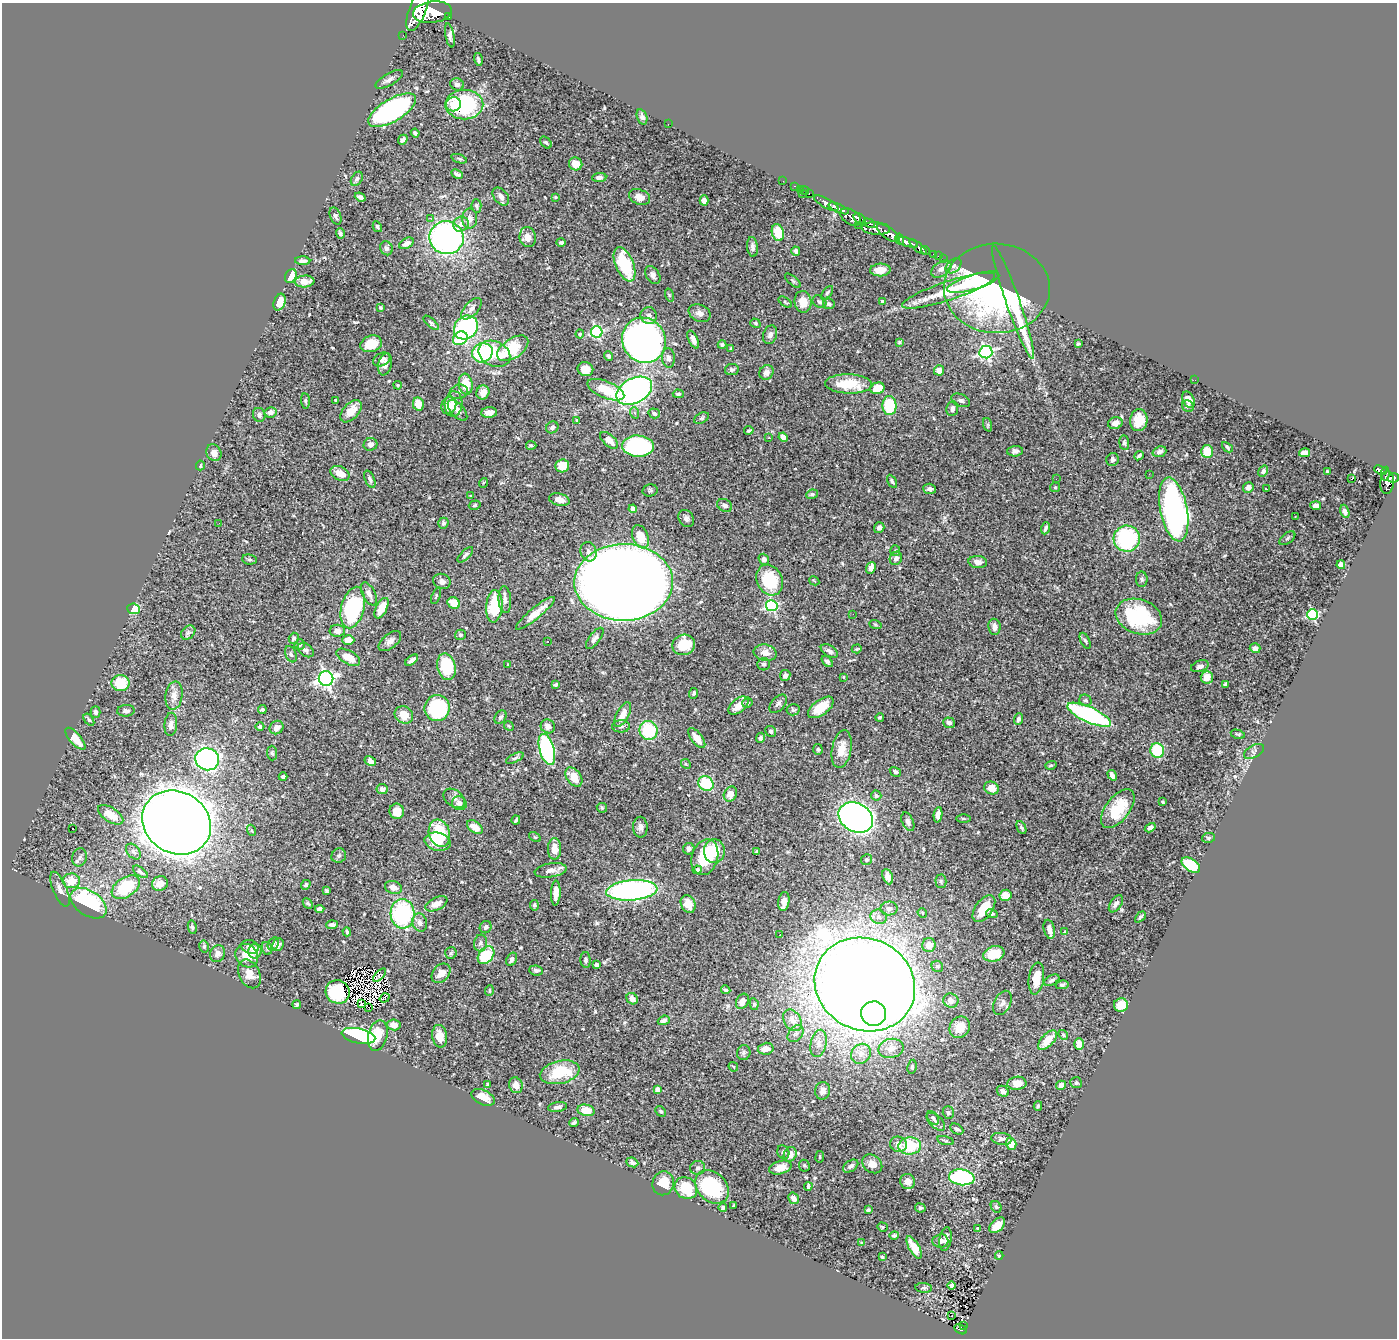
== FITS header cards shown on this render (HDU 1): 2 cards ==
NAXIS1  =                 1395
NAXIS2  =                 1336

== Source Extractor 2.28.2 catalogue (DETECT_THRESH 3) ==
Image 1395 x 1336 px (HDU 1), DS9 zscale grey, 1 PNG px = 1 image px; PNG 1399 x 1340 px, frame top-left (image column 1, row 1336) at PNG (2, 3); each listed source drawn as its Kron ellipse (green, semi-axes under 4 px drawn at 4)
Background 1.17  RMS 0.026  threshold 0.0771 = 3 sigma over >= 5 px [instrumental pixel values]
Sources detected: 544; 3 with non-positive FLUX_AUTO (blend fragments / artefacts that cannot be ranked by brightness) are neither listed nor drawn; of the other 541, the 500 brightest by FLUX_AUTO listed and drawn (41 fainter detections omitted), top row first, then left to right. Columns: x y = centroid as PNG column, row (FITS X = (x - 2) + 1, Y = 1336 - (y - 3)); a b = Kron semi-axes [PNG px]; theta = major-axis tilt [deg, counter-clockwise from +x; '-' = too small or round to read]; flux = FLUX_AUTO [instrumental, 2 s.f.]
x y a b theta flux
418 10 22 8 69 7800
432 12 19 10 7 9000
448 17 3 3 - 100
403 35 2 2 - 9.5
450 35 12 4 -78 7.1
478 59 6 3 -74 3.3
389 79 15 6 30 7.6
457 84 7 6 - 5.6
453 104 7 7 - 15
464 105 19 14 1 180
392 110 27 11 30 400
642 117 8 5 -72 5.5
668 124 2 2 - 9.3
415 133 4 3 - 3.4
403 140 5 3 - 4.1
546 142 7 4 -47 3
459 159 8 4 -19 2.9
576 164 7 6 - 19
457 174 6 4 -27 5.5
599 177 7 4 6 6
357 179 8 5 58 4.9
783 181 2 2 - 13
794 186 3 2 - 31
800 189 2 2 - 19
804 191 5 3 - 23
803 194 3 2 - 44
809 194 3 2 - 32
501 196 10 6 -51 9.8
360 197 5 4 - 5.7
555 197 4 3 - 1.9
639 197 11 7 -21 15
704 200 5 4 - 8.2
826 203 13 5 -29 1900
476 206 7 5 -87 2.9
839 208 11 4 -24 2800
336 216 9 5 -68 4.3
851 217 11 7 -34 1300
430 218 2 2 - 36
470 219 10 7 90 12
860 219 7 4 -40 1300
869 223 6 3 -27 600
461 224 8 7 - 11
858 225 2 2 - 27
377 227 5 3 - 2.8
876 229 14 6 -3 1900
778 233 9 6 -74 39
888 233 13 5 -35 4800
340 234 5 3 - 4.2
528 237 10 8 -82 13
446 238 17 16 - 510
900 239 5 3 - 620
561 242 5 4 - 3.2
907 242 11 4 -18 2100
406 243 8 5 29 8.7
752 247 10 5 -85 6
918 247 10 4 -39 400
386 248 7 6 - 5.1
796 251 5 3 - 3.8
925 251 4 3 - 310
934 255 4 3 - 90
938 256 2 2 - 13
943 259 2 2 - 17
303 261 8 3 -1 4.8
625 264 18 9 -67 100
954 266 9 6 41 5.5
941 269 11 7 35 9.4
880 270 10 6 2 17
653 275 10 6 -57 7
291 276 7 5 61 22
304 281 10 6 5 17
793 281 10 3 -41 2.8
973 282 27 7 17 100
997 288 53 45 -1 450
949 291 49 9 18 62
827 293 8 4 54 2.7
669 295 7 4 -72 2.5
882 301 3 3 - 4.5
280 302 9 5 70 21
785 302 8 3 -36 2.3
803 302 11 8 -82 23
819 302 7 6 - 4.1
1013 302 60 7 -71 110
829 304 6 5 - 5
381 308 3 3 - 2.3
471 309 13 6 48 9.7
700 313 11 8 -23 9.6
649 316 8 8 - 7.1
431 323 9 4 -42 3.5
755 323 5 4 - 2.8
466 327 13 11 43 310
597 332 6 5 - 260
580 334 4 4 - 2.5
770 335 9 6 71 8.6
460 338 8 6 36 93
644 340 23 21 -58 1400
693 340 9 4 -66 10
899 342 4 4 - 2.9
371 344 11 8 19 36
1078 344 3 3 - 2.5
722 345 4 4 - 3
513 348 18 9 35 70
731 348 3 3 - 2
986 352 6 6 - 350
482 353 10 9 - 150
494 354 17 12 -24 34
609 356 5 4 - 4.1
668 358 9 6 -85 7.3
382 360 9 6 28 6.9
385 364 11 6 76 10
585 369 8 7 - 22
732 370 7 5 10 5
939 370 5 5 - 17
766 372 8 6 48 7.7
1195 380 2 2 - 2.8
466 384 10 7 -82 40
849 384 23 9 -2 53
398 385 4 3 - 2
877 388 7 5 15 34
606 390 20 8 -23 42
634 391 19 12 27 600
459 392 9 7 15 6.8
483 392 7 6 - 19
678 394 6 4 -3 3.7
336 400 3 3 - 2.2
961 400 10 6 -22 5.5
1189 400 9 5 -66 14
305 401 7 4 -84 3.2
418 404 7 5 -78 23
454 404 13 9 87 18
449 406 9 7 68 28
889 406 9 7 -87 100
1188 406 6 5 - 5.4
952 409 7 6 - 7.8
458 410 13 6 -49 8.5
351 411 13 7 48 20
270 412 6 5 - 7.5
489 413 8 5 3 16
635 413 6 4 -70 2.6
654 413 6 5 - 5.8
259 415 7 6 - 5.8
701 418 8 5 26 3.1
577 420 4 4 - 1.9
1139 420 11 8 82 27
1115 423 7 6 - 11
988 425 7 4 -72 2.6
552 427 6 5 - 4.3
749 430 4 3 - 3.1
783 437 5 4 - 10
769 438 3 3 - 4.3
609 440 11 5 -42 17
1124 443 7 5 -82 3.8
370 444 7 6 - 9
531 445 5 4 - 3.2
638 446 16 10 -3 250
1227 447 6 3 -43 2.9
1015 451 8 5 4 6.1
1207 451 6 6 - 38
1159 452 7 5 20 5.9
214 453 8 7 - 12
1304 453 5 4 - 12
1139 456 5 3 - 4.3
1112 459 6 6 - 4.7
200 465 5 3 - 2.2
562 466 7 6 - 25
1380 470 6 3 -23 250
1263 471 6 4 54 6.2
1327 472 3 3 - 2.2
340 473 10 7 -27 20
1149 474 2 2 - 3.1
1385 474 7 4 82 340
1393 478 5 4 - 540
370 479 9 5 -67 4.9
1056 479 2 2 - 4.9
1351 479 3 3 - 78
892 481 7 3 -61 3.2
1387 482 11 7 87 860
483 483 5 3 - 1.8
1055 487 5 4 - 2
1248 487 5 5 - 7.8
930 489 6 5 - 5.7
1267 489 3 2 - 1.8
650 490 7 6 - 3.6
812 494 6 4 10 3.9
471 496 3 2 - 1.8
559 500 10 6 -13 13
475 505 6 4 16 2.6
725 505 8 6 -30 5.8
1316 506 5 4 - 8.8
633 509 4 4 - 13
1174 509 32 13 -79 750
1345 511 7 4 -71 8
1295 516 3 2 - 2.1
686 519 9 7 -58 6.3
219 523 3 2 - 3.4
443 523 5 5 - 3.5
879 528 6 5 - 5.5
1045 528 6 3 69 4.4
640 537 12 7 -68 39
1287 538 9 5 38 3.5
1127 539 13 13 - 160
895 551 5 5 - 2.9
589 552 10 8 -72 7.9
465 555 10 4 46 3.8
896 558 7 6 - 7.6
249 559 7 5 -6 3
764 559 6 5 - 5.5
978 562 9 6 -7 9.1
1341 565 4 4 - 26
871 568 6 4 68 12
1142 579 8 5 -89 3.5
770 580 16 12 -64 87
442 581 9 7 -24 7.5
814 581 5 3 - 1.8
624 582 49 38 1 6300
369 594 12 6 -64 10
436 596 9 3 67 2.1
505 600 13 6 -85 8.6
454 603 6 5 - 27
494 606 16 8 86 79
772 606 6 5 - 210
353 608 21 11 76 210
381 608 11 5 62 37
134 609 6 5 - 47
535 613 25 5 40 24
853 614 2 2 - 6
1313 614 5 5 - 200
1139 617 24 17 -19 150
875 624 6 4 -19 2.2
994 627 8 6 -82 9.6
337 631 8 6 1 8.9
188 633 8 6 43 4.7
460 635 5 5 - 2.9
294 638 6 5 - 3.6
595 638 12 5 53 5.9
348 640 6 5 - 21
390 641 13 7 39 9.8
1085 641 8 4 -65 3.4
547 642 3 2 - 3.8
300 644 5 5 - 3.6
684 645 11 10 - 55
1255 648 5 5 - 9.5
857 649 5 4 - 1.9
306 650 9 6 -36 5.5
829 651 9 5 -31 6.5
765 653 11 8 -12 17
291 654 8 5 -68 4.1
348 657 13 6 -29 29
412 660 7 3 37 6.4
827 661 7 4 -45 4.1
764 664 6 6 - 4.7
508 665 3 3 - 2
1200 666 9 5 21 6.7
446 667 13 9 -78 83
785 675 5 5 - 5.3
843 677 3 2 - 2.1
1207 677 6 6 - 20
326 679 7 7 - 620
121 683 9 8 - 60
556 684 4 3 - 2.4
1226 684 4 3 - 8.1
694 693 5 4 - 2.8
174 696 14 8 81 15
1085 700 6 5 - 3.6
747 703 5 4 - 3.2
778 704 11 6 47 5.5
739 706 12 6 40 18
821 707 15 7 37 33
437 708 13 12 - 160
262 709 4 3 - 3.3
793 710 6 5 - 3.8
126 711 9 6 4 5.9
95 712 6 5 - 3.4
404 715 9 8 - 26
623 715 14 6 63 19
1089 715 23 7 -24 280
501 717 7 5 58 4.2
880 717 4 4 - 2.6
1018 719 5 4 - 4.8
89 720 7 3 -54 2.3
949 723 6 5 - 5.7
171 724 11 6 85 8.8
509 726 5 4 - 1.8
548 726 7 6 - 9.7
621 726 9 6 0 4.9
260 727 4 4 - 5.4
277 727 7 6 - 11
649 730 9 9 - 88
771 731 6 5 - 4
1238 734 7 3 -14 2.2
697 738 12 5 -52 25
760 738 5 4 - 4.1
75 739 14 5 -48 30
547 749 16 7 -74 300
818 749 5 5 - 3.2
842 749 19 9 79 27
1157 750 7 7 - 71
1254 751 11 6 30 4.8
272 753 7 5 -88 3.6
515 758 9 4 25 3.6
207 759 12 11 - 520
370 761 6 4 -30 6.3
686 764 5 4 - 2.2
1051 765 6 4 17 2.3
895 772 6 4 -32 3.8
1112 775 6 4 -57 8.4
283 777 4 4 - 4.3
574 777 11 7 -54 27
706 784 8 7 - 66
991 788 7 6 - 20
382 789 5 5 - 7.6
730 794 8 6 62 15
876 795 5 5 - 5.2
454 798 12 8 -37 9
1163 802 3 3 - 2.1
459 803 7 6 - 8.2
602 808 5 5 - 2.4
1118 809 22 12 52 62
397 811 7 7 - 21
111 815 14 7 -33 27
938 815 7 4 83 7.8
856 817 18 14 -30 1300
963 818 7 3 0 2.5
516 820 4 2 - 2.3
908 822 10 5 -66 6.1
176 823 35 30 -32 5800
475 827 9 5 -36 20
640 827 10 7 -89 7.1
1021 828 7 4 -64 3.4
1150 828 6 4 31 5.6
73 829 3 2 - 5.6
251 830 6 3 -71 2.6
439 833 14 10 -71 89
535 837 6 4 -33 2.3
1208 838 6 5 - 3.1
437 842 13 9 -13 29
555 849 10 6 89 20
689 849 6 5 - 5.1
714 851 12 10 87 44
757 851 3 3 - 2.5
133 852 9 6 -49 4.8
339 856 7 7 - 4.6
80 857 9 7 76 5.9
705 857 18 13 74 71
866 860 5 5 - 4.6
1191 865 10 6 -35 96
551 870 16 7 9 12
697 870 4 4 - 7.7
140 872 8 4 -37 4.2
888 877 8 5 -68 9.1
71 881 9 7 -2 32
941 881 7 5 -89 2.9
160 884 8 7 - 13
306 885 5 4 - 3
126 887 15 9 34 96
393 887 9 6 -20 10
60 889 19 7 -67 11
632 890 26 10 5 480
326 891 4 3 - 2.1
556 893 12 4 87 15
1006 895 6 5 - 22
784 901 9 5 81 10
88 903 20 12 -34 190
308 903 6 4 -46 2.7
436 904 12 6 26 17
688 904 9 7 -63 23
1116 904 10 5 55 7.6
534 905 5 4 - 3.2
319 909 5 4 - 7.5
889 909 8 7 - 6
984 909 15 8 54 37
922 913 5 4 - 2.3
402 914 15 12 -86 180
992 914 6 4 -22 3.1
878 917 8 7 - 7.4
1140 917 6 3 46 4.5
420 923 9 7 -71 8.3
332 925 6 3 3 5.3
192 927 7 4 -79 3.1
486 927 6 5 - 5.1
1049 929 10 5 -77 12
347 932 4 3 - 3
1065 932 4 4 - 1.8
780 935 2 2 - 2.9
481 943 8 6 81 5
273 944 7 5 58 3
278 945 6 5 - 4.1
929 945 7 6 - 17
204 946 6 4 -76 3.3
250 947 9 6 -19 11
267 948 6 5 - 2.6
255 951 7 6 - 15
451 953 6 5 - 2.7
217 954 8 7 - 8.2
994 954 11 7 17 41
486 955 10 7 51 75
247 956 12 10 -53 28
512 959 7 5 61 7
586 960 8 5 -87 5
596 965 4 4 - 6.3
937 966 6 5 - 3.6
536 970 7 5 -7 3.9
441 973 11 8 48 18
249 974 15 10 -63 18
380 975 8 3 47 1.9
1036 978 16 7 82 26
1052 980 8 5 29 3.9
865 984 51 46 -27 6600
1062 985 6 4 11 3.2
489 990 5 3 - 2.2
726 990 5 3 - 2.9
338 992 12 11 - 69
385 998 5 2 - 2.1
632 999 6 5 - 11
951 1000 7 7 - 11
742 1001 8 6 60 13
1002 1003 13 8 63 7.3
361 1004 3 2 - 2.6
754 1004 6 4 -79 2.8
297 1005 4 3 - 2.3
1121 1005 7 6 - 25
369 1007 2 2 - 6
874 1014 12 12 - 230
664 1020 6 4 22 5.4
792 1020 11 8 -58 15
394 1025 7 5 -10 13
960 1027 11 9 59 26
796 1034 9 6 49 6.9
1063 1035 5 4 - 2.1
358 1036 17 7 -12 360
378 1036 16 9 77 39
440 1036 11 7 -81 20
1047 1040 12 6 47 23
819 1043 14 7 78 13
1079 1044 5 5 - 21
891 1048 13 9 13 15
766 1049 8 6 12 13
744 1053 7 6 - 4
861 1054 11 9 50 13
733 1067 5 3 - 1.7
912 1067 7 4 81 2.9
560 1072 20 11 13 73
1017 1083 9 6 8 15
1076 1083 6 5 - 2.5
488 1084 4 4 - 2.6
516 1085 8 6 -69 14
1061 1085 5 4 - 15
657 1090 4 4 - 14
823 1091 9 7 79 8.8
1003 1091 6 5 - 5.6
483 1097 12 7 -24 18
1038 1106 5 3 - 2.6
558 1107 9 5 8 5.7
586 1110 9 5 -10 31
661 1111 6 4 -41 2.6
948 1113 6 5 - 3.4
933 1118 7 5 -55 3.9
574 1122 5 3 - 3.8
936 1122 11 6 -43 5.7
957 1129 7 5 -27 4.3
1002 1139 10 6 -6 6.9
945 1141 8 4 -15 2.6
898 1144 8 7 - 11
1011 1144 6 5 - 26
910 1146 11 8 6 70
783 1152 7 5 -65 3.7
790 1154 7 6 - 17
820 1157 6 3 83 1.9
632 1162 6 4 -23 4.9
872 1164 11 8 -38 13
804 1166 6 5 - 2.6
851 1166 8 5 33 6
780 1167 11 6 16 21
698 1168 7 7 - 5
962 1177 13 8 -8 160
908 1181 8 7 - 14
663 1183 12 10 76 39
808 1186 4 3 - 3.6
712 1187 19 14 -44 160
686 1188 12 10 -37 70
794 1198 6 5 - 9.1
734 1205 4 2 - 2
723 1207 4 4 - 3.4
996 1207 6 5 - 3.4
920 1208 5 4 - 3.8
868 1210 4 3 - 3.1
997 1225 9 6 44 18
882 1227 5 4 - 2.1
978 1229 4 3 - 2.3
894 1235 5 4 - 2.8
945 1239 12 6 81 9
940 1241 8 6 5 6.5
862 1243 4 3 - 2.3
914 1247 12 5 -59 26
999 1256 4 4 - 1.7
882 1257 4 3 - 2.1
952 1286 4 4 - 5.3
924 1288 8 4 -4 3.6
952 1316 3 2 - 3.2
964 1325 3 2 - 13
961 1329 7 4 -29 120
At the frame edge (FLAGS 8, measured only in part): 1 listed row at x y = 418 10
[41 fainter detections neither listed nor drawn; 3 non-positive-flux detections neither listed nor drawn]